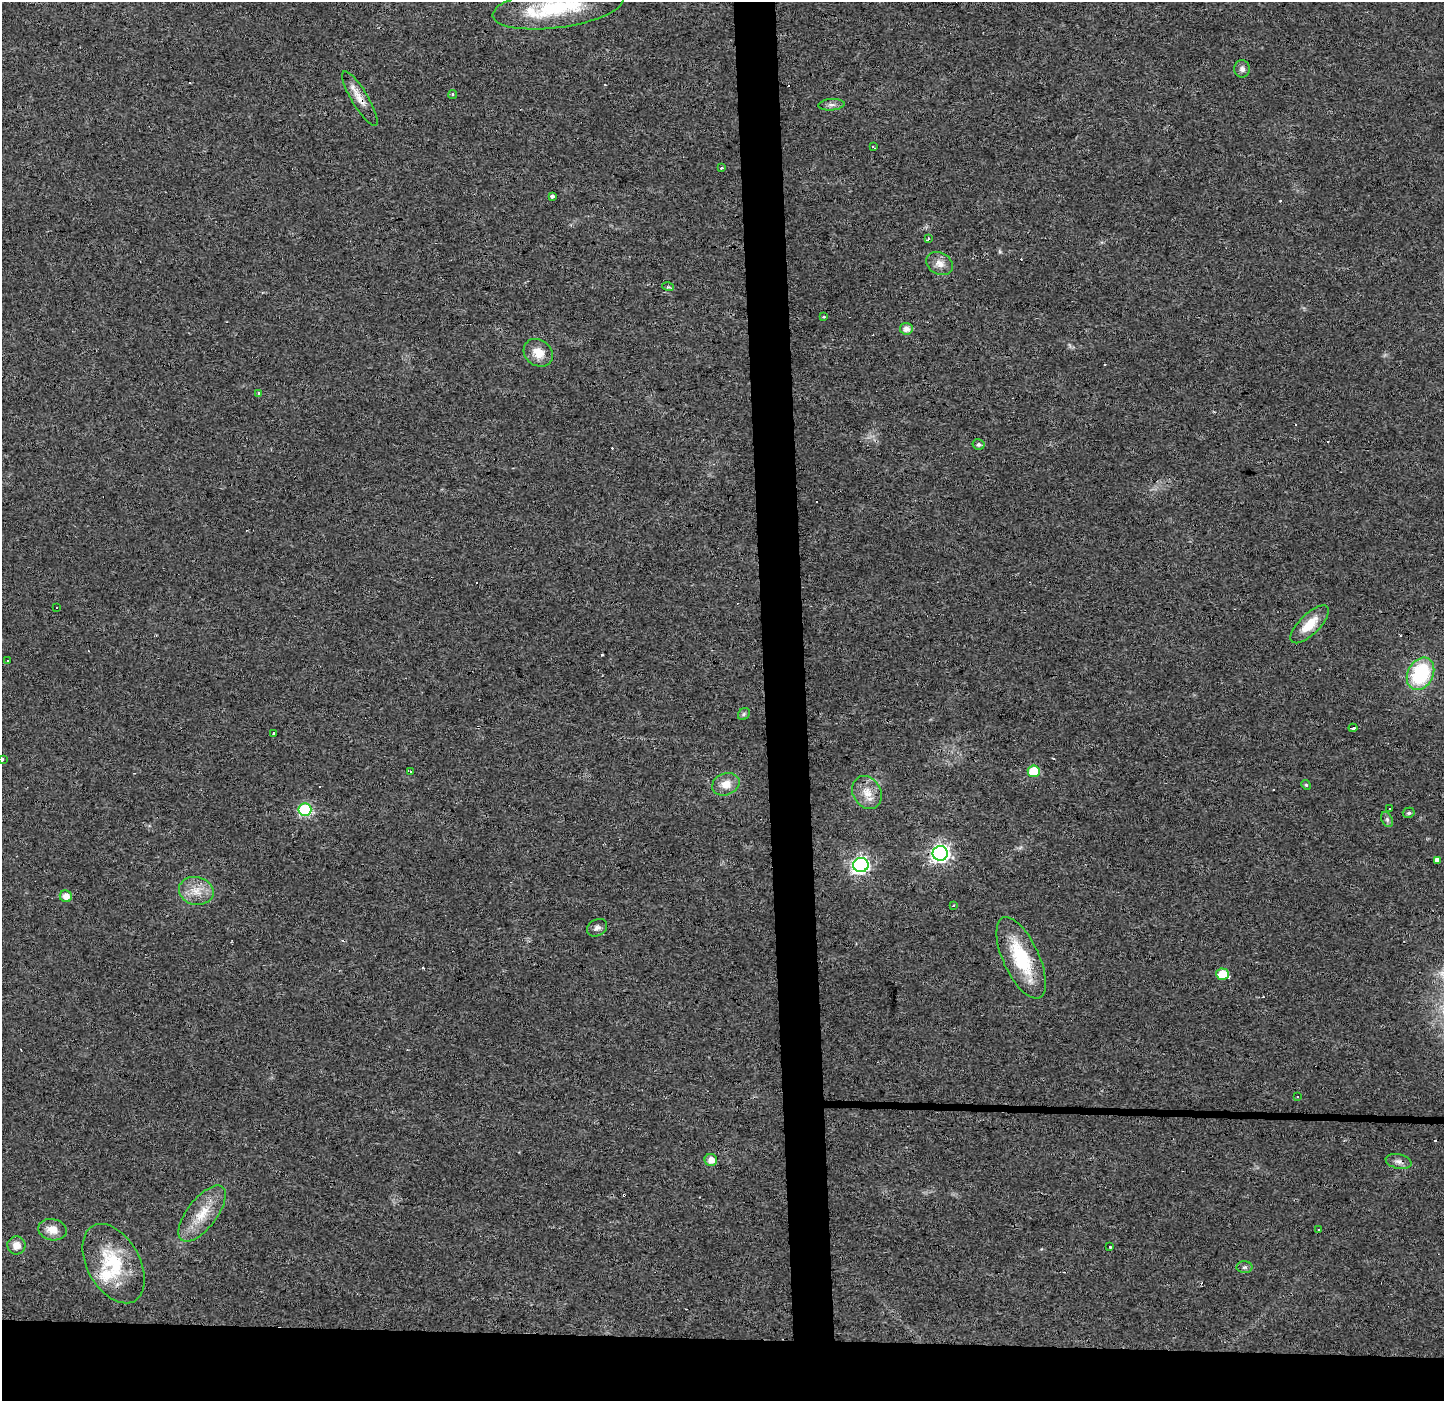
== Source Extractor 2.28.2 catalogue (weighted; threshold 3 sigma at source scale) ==
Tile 8 of 3 x 3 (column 2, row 3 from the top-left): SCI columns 1508-2949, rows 1-1399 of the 4457 x 4202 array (HDU 1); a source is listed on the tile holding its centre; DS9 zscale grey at full resolution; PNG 1446 x 1403 px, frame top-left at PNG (2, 2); each listed source drawn as its Kron ellipse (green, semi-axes under 4 px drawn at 4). Shown black and unused: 7% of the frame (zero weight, under 3 of 4 exposures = <1% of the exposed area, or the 3 px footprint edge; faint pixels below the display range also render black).
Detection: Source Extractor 2.28.2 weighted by HDU 2 'WHT'; one run over the whole footprint, this tile lists its part. Background 0.0173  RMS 0.003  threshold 0.0136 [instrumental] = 3 sigma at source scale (4.5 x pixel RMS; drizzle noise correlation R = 1.50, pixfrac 1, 0.0396/0.0396 arcsec/px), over >= 5 px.
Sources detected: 72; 19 cosmic-ray / hot-pixel residue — neither listed nor drawn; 1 inside a brighter listed object's ellipse — not listed separately; the other 52 listed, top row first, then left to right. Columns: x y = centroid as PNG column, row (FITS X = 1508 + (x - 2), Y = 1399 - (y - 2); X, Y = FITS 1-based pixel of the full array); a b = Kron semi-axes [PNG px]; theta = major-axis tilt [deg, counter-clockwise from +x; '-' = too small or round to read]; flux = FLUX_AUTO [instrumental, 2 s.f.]
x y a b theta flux
558 7 66 20 8 24
1242 69 8 8 - 1.2
453 95 4 3 - 0.43
360 99 31 8 -59 3.8
831 105 13 5 4 1.1
873 147 4 2 - 0.26
722 168 3 3 - 0.64
553 196 3 3 - 7.2
928 239 4 3 - 0.84
939 263 14 10 -28 2.6
668 287 6 3 -17 0.41
823 317 3 3 - 1.2
906 329 6 6 - 1.8
538 353 15 12 -36 4.3
259 393 3 3 - 0.55
979 444 6 5 - 0.81
57 607 3 2 - 0.45
1310 624 25 10 45 6.1
8 660 3 3 - 1.1
1420 674 17 12 61 24
744 714 6 5 - 0.57
1353 728 4 3 - 2.2
274 734 3 3 - 1.3
2 759 3 3 - 2
1034 771 6 6 - 12
410 772 3 2 - 0.64
726 784 14 11 22 3.5
1306 785 5 4 - 0.38
867 792 17 14 -60 4.2
1390 809 3 2 - 0.37
305 810 6 6 - 30
1409 813 6 5 - 0.66
1387 820 8 5 -65 0.7
940 853 7 7 - 110
1437 860 4 4 - 5.6
861 865 7 7 - 79
196 891 17 13 -13 4.7
66 896 6 6 - 2.6
954 905 3 2 - 0.32
597 928 11 8 30 1.2
1021 958 44 18 -65 19
1222 974 6 6 - 6.9
1297 1096 3 3 - 0.81
711 1160 6 6 - 2.4
1398 1161 13 7 -13 1.4
202 1214 33 14 52 8.1
52 1230 14 10 -12 3.6
1319 1230 3 3 - 0.71
16 1245 9 9 - 3
1110 1247 3 3 - 0.64
114 1264 43 26 -61 18
1245 1267 8 6 1 0.71
Overlapping masked pixels (flux is a lower limit): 1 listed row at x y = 360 99
Isophote crosses this tile's border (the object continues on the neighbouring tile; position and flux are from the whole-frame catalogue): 2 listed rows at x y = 558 7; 2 759